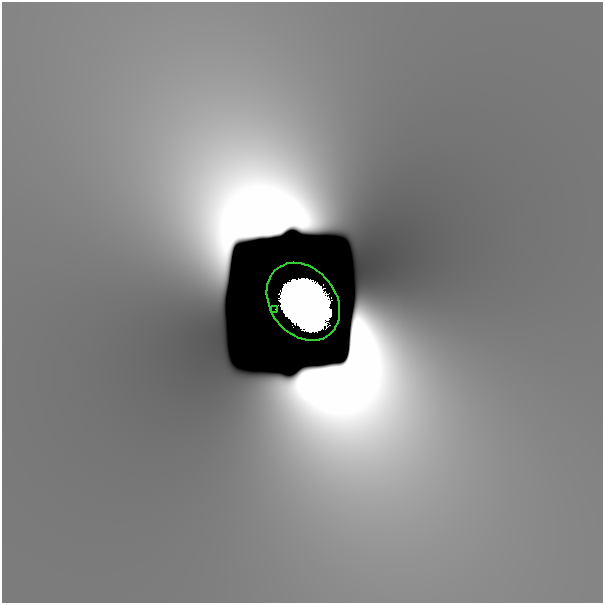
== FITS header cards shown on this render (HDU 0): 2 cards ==
NAXIS1  =                  601
NAXIS2  =                  601

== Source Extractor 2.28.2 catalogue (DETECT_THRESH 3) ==
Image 601 x 601 px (HDU 0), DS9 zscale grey, 1 PNG px = 1 image px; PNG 605 x 605 px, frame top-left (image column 1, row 601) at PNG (2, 2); each listed source drawn as its Kron ellipse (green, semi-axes under 4 px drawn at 4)
Background -7.76e-10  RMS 1.9e-09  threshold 5.71e-09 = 3 sigma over >= 5 px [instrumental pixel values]
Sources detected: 4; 2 with non-positive FLUX_AUTO (blend fragments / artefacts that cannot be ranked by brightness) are neither listed nor drawn; the other 2 listed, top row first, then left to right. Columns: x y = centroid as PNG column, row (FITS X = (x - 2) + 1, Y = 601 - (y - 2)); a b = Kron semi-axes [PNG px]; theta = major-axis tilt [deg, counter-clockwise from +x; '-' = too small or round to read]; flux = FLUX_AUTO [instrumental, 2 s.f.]
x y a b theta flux
303 302 42 33 -52 86
275 309 2 2 - 0.0023
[2 non-positive-flux detections neither listed nor drawn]